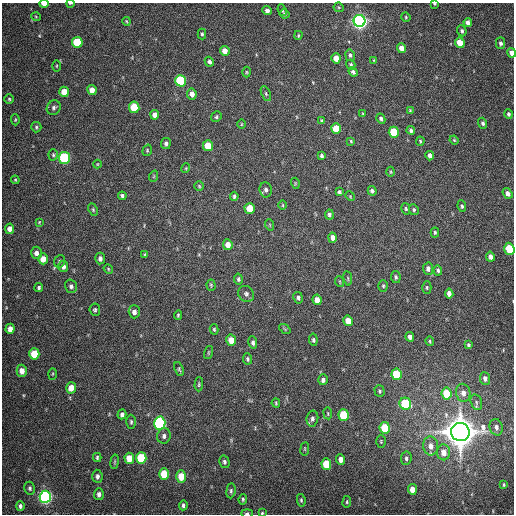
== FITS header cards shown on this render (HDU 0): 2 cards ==
NAXIS1  =                  512
NAXIS2  =                  512

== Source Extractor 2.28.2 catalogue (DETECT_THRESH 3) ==
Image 512 x 512 px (HDU 0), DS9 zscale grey, 1 PNG px = 1 image px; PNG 516 x 516 px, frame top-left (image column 1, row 512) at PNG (2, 3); each listed source drawn as its Kron ellipse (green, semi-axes under 4 px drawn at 4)
Background 376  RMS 9.3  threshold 27.8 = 3 sigma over >= 5 px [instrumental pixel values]
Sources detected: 180; all 180 listed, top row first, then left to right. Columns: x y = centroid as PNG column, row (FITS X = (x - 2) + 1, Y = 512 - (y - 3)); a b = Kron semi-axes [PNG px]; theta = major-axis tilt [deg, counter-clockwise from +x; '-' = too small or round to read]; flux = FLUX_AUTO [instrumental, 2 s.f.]
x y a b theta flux
70 3 4 2 - 7.5e+02
44 4 5 3 - 4.7e+03
434 4 4 3 - 7.5e+02
339 7 5 4 - 8.4e+02
282 10 6 4 -67 8.0e+02
267 11 4 4 - 2.1e+03
285 14 5 4 - 9.5e+02
36 17 5 3 - 5.1e+02
406 17 5 4 - 7.3e+02
126 21 4 3 - 6.2e+02
359 21 6 6 - 2.8e+05
468 23 4 4 - 3.0e+03
462 31 5 4 - 1.4e+03
202 34 5 4 - 8.9e+02
298 35 4 3 - 7.1e+02
77 42 5 5 - 2.9e+04
460 43 5 4 - 1.0e+04
501 43 6 4 -90 1.6e+03
401 48 5 4 - 5.4e+03
225 51 5 4 - 4.4e+03
512 53 5 4 - 4.9e+03
350 55 6 5 - 1.4e+03
336 58 5 4 - 5.7e+03
374 60 4 3 - 5.4e+02
209 62 5 4 - 1.8e+03
351 65 5 4 - 1.1e+03
57 66 5 3 - 6.4e+02
246 72 5 3 - 6.4e+02
353 72 5 4 - 1.4e+03
181 81 6 5 - 5.3e+04
92 90 5 4 - 5.1e+03
64 92 5 5 - 9.0e+03
192 94 5 5 - 4.3e+03
266 94 8 4 -65 1.1e+03
9 99 5 4 - 8.7e+02
134 107 5 5 - 2.2e+04
54 108 7 6 - 1.8e+03
410 110 4 4 - 5.6e+02
363 114 3 3 - 6.9e+02
508 114 5 4 - 1.3e+03
155 115 5 4 - 3.7e+03
216 117 5 5 - 1.0e+03
381 119 5 4 - 1.5e+03
15 120 5 4 - 7.5e+02
322 121 4 3 - 8.2e+02
483 123 5 4 - 1.4e+03
241 124 5 3 - 5.4e+02
36 127 5 5 - 1.0e+03
336 129 5 5 - 1.6e+04
411 130 4 3 - 1.5e+03
394 132 5 5 - 2.7e+04
454 140 4 4 - 6.6e+02
351 141 4 3 - 6.0e+02
420 141 4 3 - 6.8e+02
166 144 5 5 - 1.6e+03
208 146 5 5 - 1.2e+04
147 150 6 4 73 7.9e+02
53 155 5 4 - 9.2e+02
322 156 4 3 - 1.2e+03
430 156 5 4 - 2.2e+03
65 158 6 5 - 7.7e+04
97 164 4 4 - 4.9e+02
186 168 5 3 - 5.8e+02
391 172 5 3 - 6.2e+02
154 176 6 3 71 5.8e+02
15 180 4 3 - 6.1e+02
295 183 5 3 - 6.5e+02
199 186 5 5 - 7.5e+02
266 190 8 6 -83 1.8e+03
372 191 5 4 - 1.5e+03
339 192 4 4 - 1.1e+03
507 193 6 4 -55 3.2e+03
122 196 4 3 - 1.3e+03
234 196 4 3 - 1.2e+03
350 196 5 4 - 5.5e+02
283 205 4 3 - 4.8e+02
462 206 6 4 -82 1.1e+03
250 208 5 5 - 1.2e+04
406 209 6 4 -75 9.1e+02
93 210 6 4 -65 9.1e+02
414 210 6 4 -64 1.0e+03
329 215 5 4 - 1.6e+03
39 222 4 3 - 5.2e+02
270 225 6 3 -72 5.2e+02
10 229 5 4 - 3.7e+03
435 232 5 4 - 9.2e+02
332 238 5 4 - 2.6e+03
228 245 5 4 - 5.1e+03
509 249 6 5 - 2.1e+04
36 253 6 5 - 2.9e+03
145 255 4 3 - 7.3e+02
490 257 5 4 - 2.5e+03
43 259 5 5 - 6.0e+03
100 259 6 4 84 1.9e+03
59 261 6 5 - 1.2e+03
63 266 6 5 - 2.8e+03
108 269 5 4 - 7.0e+02
428 269 6 5 - 2.2e+03
438 270 5 4 - 1.1e+03
396 277 6 4 -80 1.2e+03
348 278 7 3 -82 7.2e+02
238 279 5 4 - 1.1e+03
340 282 5 3 - 6.1e+02
211 285 5 4 - 8.3e+02
71 286 7 6 - 2.0e+03
383 286 6 4 -88 9.1e+02
39 287 5 4 - 1.2e+03
427 287 6 4 -89 9.2e+02
449 293 5 4 - 3.3e+03
246 294 8 7 - 1.9e+03
298 298 6 4 -81 1.6e+03
317 300 5 4 - 5.5e+03
95 310 6 5 - 1.1e+03
134 312 6 5 - 2.9e+03
178 315 5 4 - 8.3e+02
348 321 5 4 - 7.4e+03
10 329 5 4 - 4.2e+03
214 329 5 4 - 8.3e+02
285 329 6 4 -35 7.0e+02
410 337 4 4 - 2.3e+03
231 340 5 5 - 6.6e+03
313 340 6 4 -83 1.1e+03
430 341 5 3 - 7.7e+02
253 343 6 4 -81 1.6e+03
468 345 4 3 - 1.0e+03
208 353 7 3 71 6.8e+02
34 354 5 5 - 1.8e+04
248 359 6 4 -82 1.1e+03
179 369 7 4 -69 9.5e+02
22 371 6 5 - 5.3e+03
53 374 5 3 - 6.3e+02
396 374 6 5 - 2.2e+04
485 378 6 5 - 2.4e+03
323 380 5 4 - 2.0e+03
199 384 7 4 86 9.2e+02
71 388 6 5 - 7.0e+03
380 391 6 5 - 1.0e+03
463 393 9 7 -79 4.0e+03
447 394 6 5 - 2.1e+04
476 402 8 5 -73 1.9e+03
276 403 5 3 - 6.6e+02
405 404 6 5 - 3.5e+04
328 413 6 3 -81 5.9e+02
122 414 5 4 - 1.9e+03
344 415 6 5 - 2.8e+04
312 419 8 6 78 1.9e+03
131 422 7 4 -90 1.2e+03
160 423 6 5 - 1.1e+05
496 427 8 6 -75 2.8e+03
385 428 6 5 - 2.4e+04
460 432 9 9 - 1.7e+06
164 436 8 6 78 2.1e+03
381 441 6 5 - 8.6e+02
431 446 9 7 -83 5.1e+03
305 449 7 3 82 6.5e+02
443 452 8 6 -86 6.9e+03
97 457 4 3 - 8.7e+02
129 458 5 5 - 9.2e+03
141 458 6 5 - 3.2e+04
406 458 7 5 81 1.5e+03
341 459 5 4 - 4.0e+03
115 462 7 3 81 7.2e+02
224 462 6 5 - 1.2e+03
326 464 6 5 - 1.8e+04
164 474 6 5 - 1.7e+04
97 476 6 5 - 2.1e+03
181 476 6 5 - 1.1e+04
503 484 4 2 - 6.2e+02
30 488 6 5 - 1.3e+03
412 489 5 4 - 5.5e+03
231 491 7 4 84 1.3e+03
99 494 6 5 - 2.1e+03
45 497 6 5 - 2.0e+05
243 499 5 4 - 9.5e+02
301 500 6 4 -81 9.6e+02
347 502 6 3 82 7.3e+02
183 505 5 4 - 1.4e+03
20 506 5 4 - 1.6e+03
247 513 5 3 - 1.2e+03
262 513 4 4 - 7.6e+02
At the frame edge (FLAGS 8, measured only in part): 7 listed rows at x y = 70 3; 44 4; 434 4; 512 53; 509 249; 247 513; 262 513